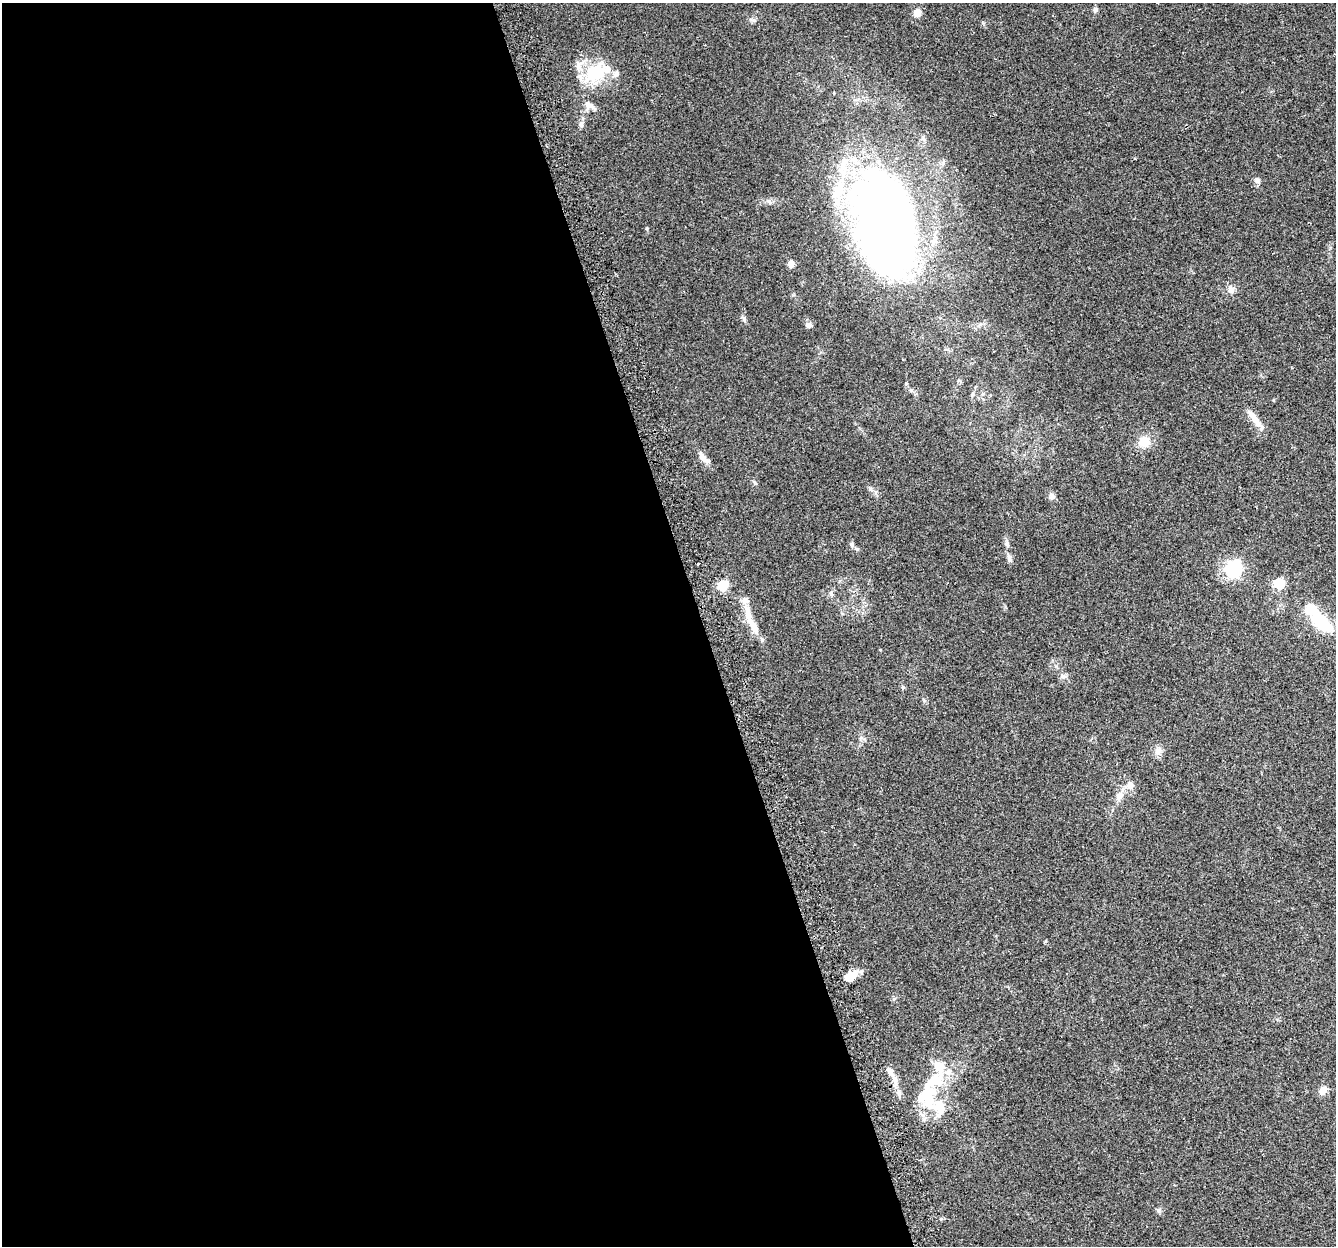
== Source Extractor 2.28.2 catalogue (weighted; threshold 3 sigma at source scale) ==
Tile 9 of 4 x 4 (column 1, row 3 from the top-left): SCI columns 31-1364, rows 1316-2559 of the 5397 x 5168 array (HDU 1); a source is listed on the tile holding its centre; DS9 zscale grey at full resolution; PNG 1338 x 1248 px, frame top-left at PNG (2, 3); no overlay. Shown black and unused: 53% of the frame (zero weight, under 2 of 3 exposures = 2% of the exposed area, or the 3 px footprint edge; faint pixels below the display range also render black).
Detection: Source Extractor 2.28.2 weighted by HDU 2 'WHT'; one run over the whole footprint, this tile lists its part. Background 0.0744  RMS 0.0084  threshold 0.0379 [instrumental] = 3 sigma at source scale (4.5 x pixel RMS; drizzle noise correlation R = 1.50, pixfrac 1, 0.0396/0.0396 arcsec/px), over >= 5 px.
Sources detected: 47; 3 inside a brighter object's white glare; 1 cosmic-ray / hot-pixel residue — not listed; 10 inside a brighter listed object's ellipse — not listed separately; the other 33 listed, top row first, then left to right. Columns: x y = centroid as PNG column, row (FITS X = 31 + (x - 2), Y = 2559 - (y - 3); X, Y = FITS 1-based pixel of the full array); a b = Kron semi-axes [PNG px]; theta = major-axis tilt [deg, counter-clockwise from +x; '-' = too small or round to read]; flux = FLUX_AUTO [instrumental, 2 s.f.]
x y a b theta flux
1095 10 8 5 90 1.8
917 13 7 6 - 7.8
596 73 33 20 23 36
590 105 15 7 -18 4.4
581 124 9 6 -81 2.4
1257 180 7 7 - 2.3
886 224 93 52 -76 640
791 264 8 6 -70 4.5
1231 289 10 8 72 3.9
744 319 7 5 -69 1.7
808 324 7 7 - 2.2
1255 419 29 7 -53 8.4
1144 442 12 11 - 13
703 457 19 7 -50 5.4
1052 496 11 4 -63 2.2
851 544 7 6 - 1.8
1007 544 9 6 -66 2.3
1009 559 12 6 -76 3.1
1234 568 7 7 - 190
1279 583 6 6 - 39
722 586 6 6 - 45
746 601 12 7 -20 3.8
1321 622 22 11 -42 49
753 626 31 8 -61 12
1158 751 10 9 - 4.6
1130 785 12 9 -71 4.9
1119 796 15 8 56 6.2
850 976 15 8 28 11
895 1080 18 7 -79 6.9
935 1080 27 18 21 24
1323 1091 11 8 56 5.1
929 1101 20 15 15 19
1158 1211 7 6 - 1.8
Unlisted compact peaks at least as high as the median listed source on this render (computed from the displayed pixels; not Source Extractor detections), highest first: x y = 647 228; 769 201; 831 593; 1063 676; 941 1219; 1056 666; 754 482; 1045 941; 880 650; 870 489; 753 20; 911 390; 861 738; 903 687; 906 383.